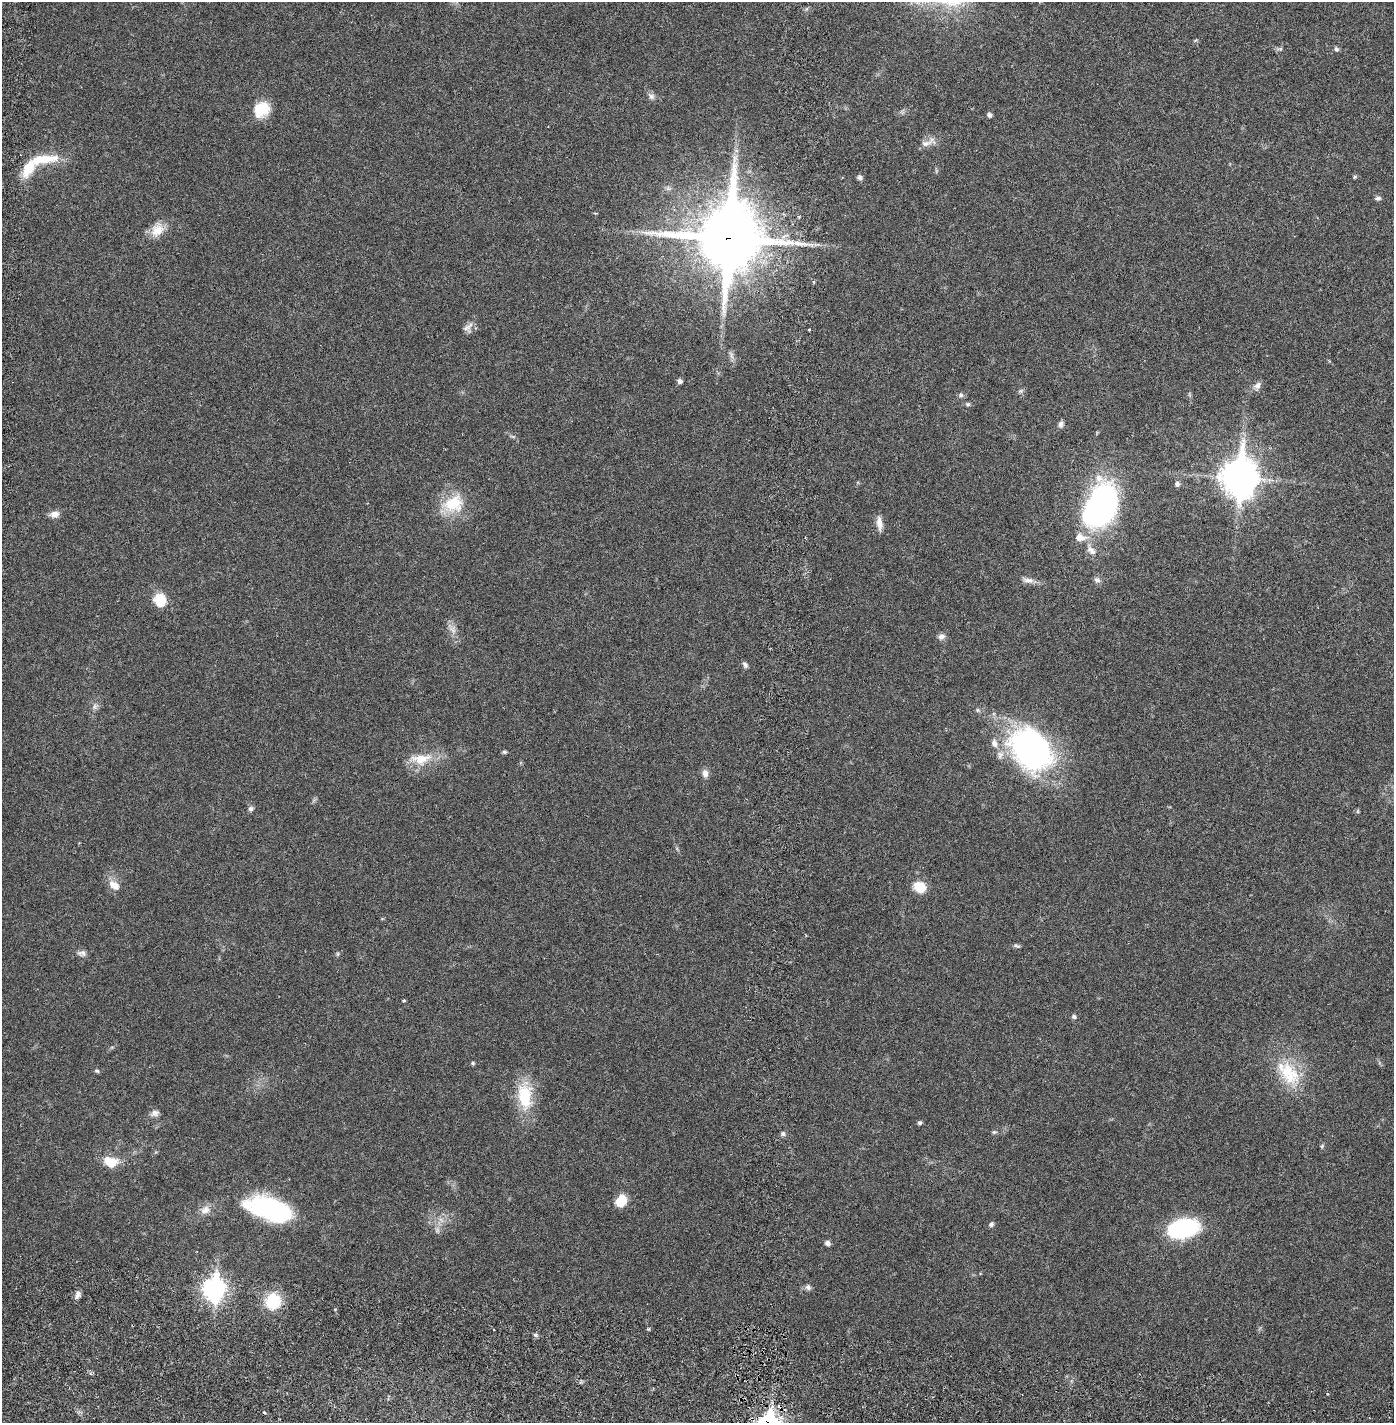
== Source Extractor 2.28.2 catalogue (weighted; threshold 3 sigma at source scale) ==
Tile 10 of 4 x 4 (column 2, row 3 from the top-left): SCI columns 1496-2887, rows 1509-2929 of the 5884 x 5856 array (HDU 1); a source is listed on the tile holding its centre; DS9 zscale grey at full resolution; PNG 1396 x 1425 px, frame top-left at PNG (2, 2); no overlay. Shown black and unused: <1% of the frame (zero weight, under 2 of 6 exposures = <1% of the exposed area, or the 3 px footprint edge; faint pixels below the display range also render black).
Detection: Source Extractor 2.28.2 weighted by HDU 2 'WHT'; one run over the whole footprint, this tile lists its part. Background 0.0212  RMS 0.0033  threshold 0.0135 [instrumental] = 3 sigma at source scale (4.09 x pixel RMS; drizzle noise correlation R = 1.36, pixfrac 0.8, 0.05/0.05 arcsec/px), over >= 5 px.
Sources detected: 76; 1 cosmic-ray / hot-pixel residue — not listed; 3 inside a brighter listed object's ellipse — not listed separately; the other 72 listed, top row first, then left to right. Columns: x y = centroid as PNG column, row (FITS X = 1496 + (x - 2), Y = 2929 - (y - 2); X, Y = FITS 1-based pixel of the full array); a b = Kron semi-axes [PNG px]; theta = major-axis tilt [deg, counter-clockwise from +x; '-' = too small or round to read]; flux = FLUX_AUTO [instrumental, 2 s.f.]
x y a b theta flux
1336 49 6 5 - 0.41
651 96 10 8 -40 0.78
261 109 20 16 42 4.6
989 115 5 4 - 0.64
926 143 17 8 15 1.4
43 159 41 11 7 5.5
859 177 7 6 - 0.48
1355 177 5 4 - 0.25
668 188 7 4 -19 0.42
1378 198 8 5 9 0.45
157 230 20 14 47 2.8
728 238 24 21 84 1400
467 327 16 9 42 1.1
731 355 13 4 -70 0.58
1329 361 3 3 - 0.17
680 381 5 5 - 0.64
1257 386 10 8 62 0.89
1020 391 6 5 - 0.34
961 395 7 6 - 0.47
968 404 6 5 - 0.36
1061 424 8 7 - 0.62
1239 478 16 12 87 290
1177 484 7 6 - 0.49
453 504 27 22 25 7.2
1100 506 39 23 62 60
54 514 12 8 3 1.2
879 523 18 7 -83 1.3
1091 550 15 9 -42 1.4
1028 580 17 7 -8 1.2
1097 580 8 7 - 0.73
160 600 15 13 -74 3.8
453 630 10 5 -36 0.76
941 637 10 7 19 0.78
745 665 8 5 -54 0.5
95 706 9 6 84 0.62
1031 749 49 38 -51 49
504 752 6 5 - 0.33
420 759 31 15 4 4.6
705 773 10 8 -85 0.99
251 809 8 6 29 0.51
114 885 15 9 -38 2.1
920 887 11 9 -29 4.6
1017 946 10 3 -15 0.34
82 953 11 8 -4 0.79
338 954 6 4 89 0.24
403 1000 5 3 - 0.24
1074 1017 6 5 - 0.39
473 1063 5 5 - 0.26
97 1071 7 4 -17 0.32
1288 1073 41 23 -49 9.2
525 1096 35 19 -85 7.8
155 1113 10 8 20 0.85
919 1123 5 5 - 0.38
994 1132 6 5 - 0.31
783 1134 6 5 - 0.41
1322 1146 6 4 72 0.25
110 1162 18 13 -13 3.4
621 1201 13 10 61 3.4
270 1209 46 21 -16 26
205 1210 13 10 21 1.5
991 1224 7 6 - 0.46
1183 1228 30 18 12 19
437 1230 7 4 -72 0.43
827 1243 6 6 - 0.75
808 1287 8 7 - 0.59
214 1289 11 8 85 90
77 1295 11 6 67 0.87
273 1302 15 14 - 7.8
335 1309 4 3 - 0.2
494 1330 3 2 - 0.17
535 1335 6 5 - 0.39
264 1412 3 3 - 0.24
Overlapping masked pixels (flux is a lower limit): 1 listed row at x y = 728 238